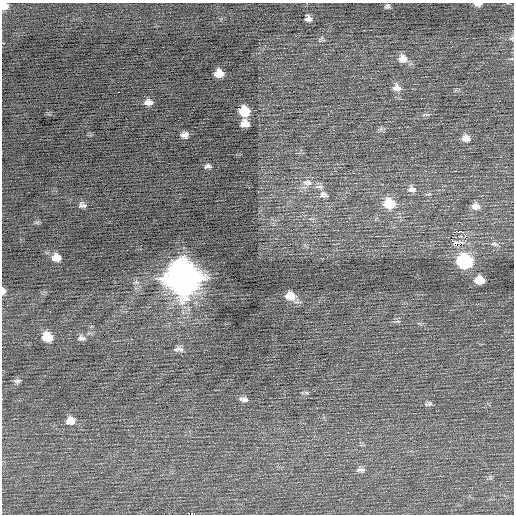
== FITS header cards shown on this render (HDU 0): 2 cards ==
NAXIS1  =                  512 / Axis length
NAXIS2  =                  512 / Axis length

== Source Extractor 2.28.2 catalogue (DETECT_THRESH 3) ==
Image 512 x 512 px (HDU 0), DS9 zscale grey, 1 PNG px = 1 image px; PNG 516 x 516 px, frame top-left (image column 1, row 512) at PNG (2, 3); no overlay
Background 0.105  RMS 0.75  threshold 2.25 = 3 sigma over >= 5 px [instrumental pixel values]
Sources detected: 48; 1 with non-positive FLUX_AUTO (blend fragments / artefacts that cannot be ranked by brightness) is not listed; the other 47 listed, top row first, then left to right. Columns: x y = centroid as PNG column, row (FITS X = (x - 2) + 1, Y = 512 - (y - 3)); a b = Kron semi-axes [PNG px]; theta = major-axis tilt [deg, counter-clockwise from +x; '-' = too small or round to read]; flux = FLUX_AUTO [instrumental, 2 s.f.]
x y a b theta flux
478 4 9 4 0 190
4 6 7 7 - 300
387 6 7 6 - 100
308 18 7 7 - 200
512 38 7 5 12 78
403 59 12 11 - 460
219 73 8 7 - 590
397 88 11 10 - 360
118 92 2 2 - 180
148 102 9 6 2 270
244 111 9 9 - 1100
245 123 8 7 - 420
184 135 7 5 2 220
466 138 10 8 -8 340
208 166 8 5 11 140
309 183 11 8 -32 290
319 187 14 5 -4 210
412 189 11 9 -12 250
323 195 11 9 -24 250
389 204 11 10 - 1300
84 205 8 6 14 120
81 206 11 5 76 120
475 207 11 8 -81 260
478 207 8 6 -60 190
456 231 3 2 - 200
460 231 3 2 - 140
465 235 2 2 - 1300
451 239 3 2 - 170
465 240 5 4 - 150
494 244 9 6 -14 150
458 245 3 2 - 610
56 258 9 8 - 440
464 261 10 9 - 5900
183 278 14 13 - 94000
479 280 8 7 - 710
3 291 7 4 87 210
290 296 12 9 -9 630
47 337 10 9 - 890
81 338 12 7 -11 200
179 349 13 6 -2 200
17 381 10 6 11 150
306 392 6 4 -18 76
244 399 10 5 -10 170
429 404 11 4 15 110
70 421 12 10 4 450
360 470 13 5 -1 160
189 514 2 2 - 240
At the frame edge (FLAGS 8, measured only in part): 5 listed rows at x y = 478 4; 4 6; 512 38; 3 291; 189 514
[1 non-positive-flux detection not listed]